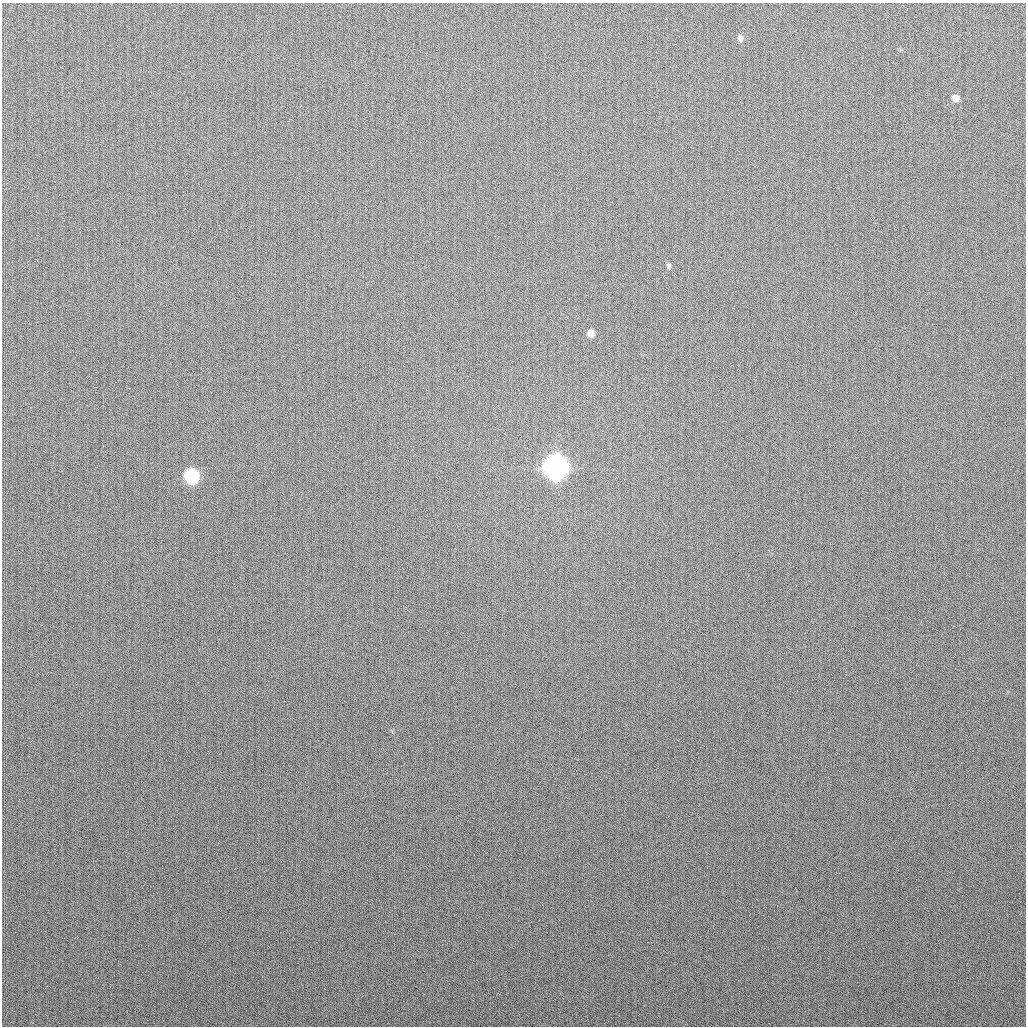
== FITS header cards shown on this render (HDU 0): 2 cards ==
NAXIS1  =                 1024
NAXIS2  =                 1024

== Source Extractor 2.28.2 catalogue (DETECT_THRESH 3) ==
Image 1024 x 1024 px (HDU 0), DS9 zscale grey, 1 PNG px = 1 image px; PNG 1028 x 1028 px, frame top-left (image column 1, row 1024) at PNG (2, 3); no overlay
Background 266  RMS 10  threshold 30.9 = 3 sigma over >= 5 px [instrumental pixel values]
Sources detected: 6; all 6 listed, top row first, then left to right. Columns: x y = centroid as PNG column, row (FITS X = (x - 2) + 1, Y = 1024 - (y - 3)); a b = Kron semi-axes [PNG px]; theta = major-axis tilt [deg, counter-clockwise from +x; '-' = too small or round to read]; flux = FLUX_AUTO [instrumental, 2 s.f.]
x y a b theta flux
740 38 8 6 90 2500
955 98 8 7 - 4400
669 265 7 5 -51 1400
590 333 7 6 - 4900
555 467 10 9 - 760000
191 476 9 8 - 82000